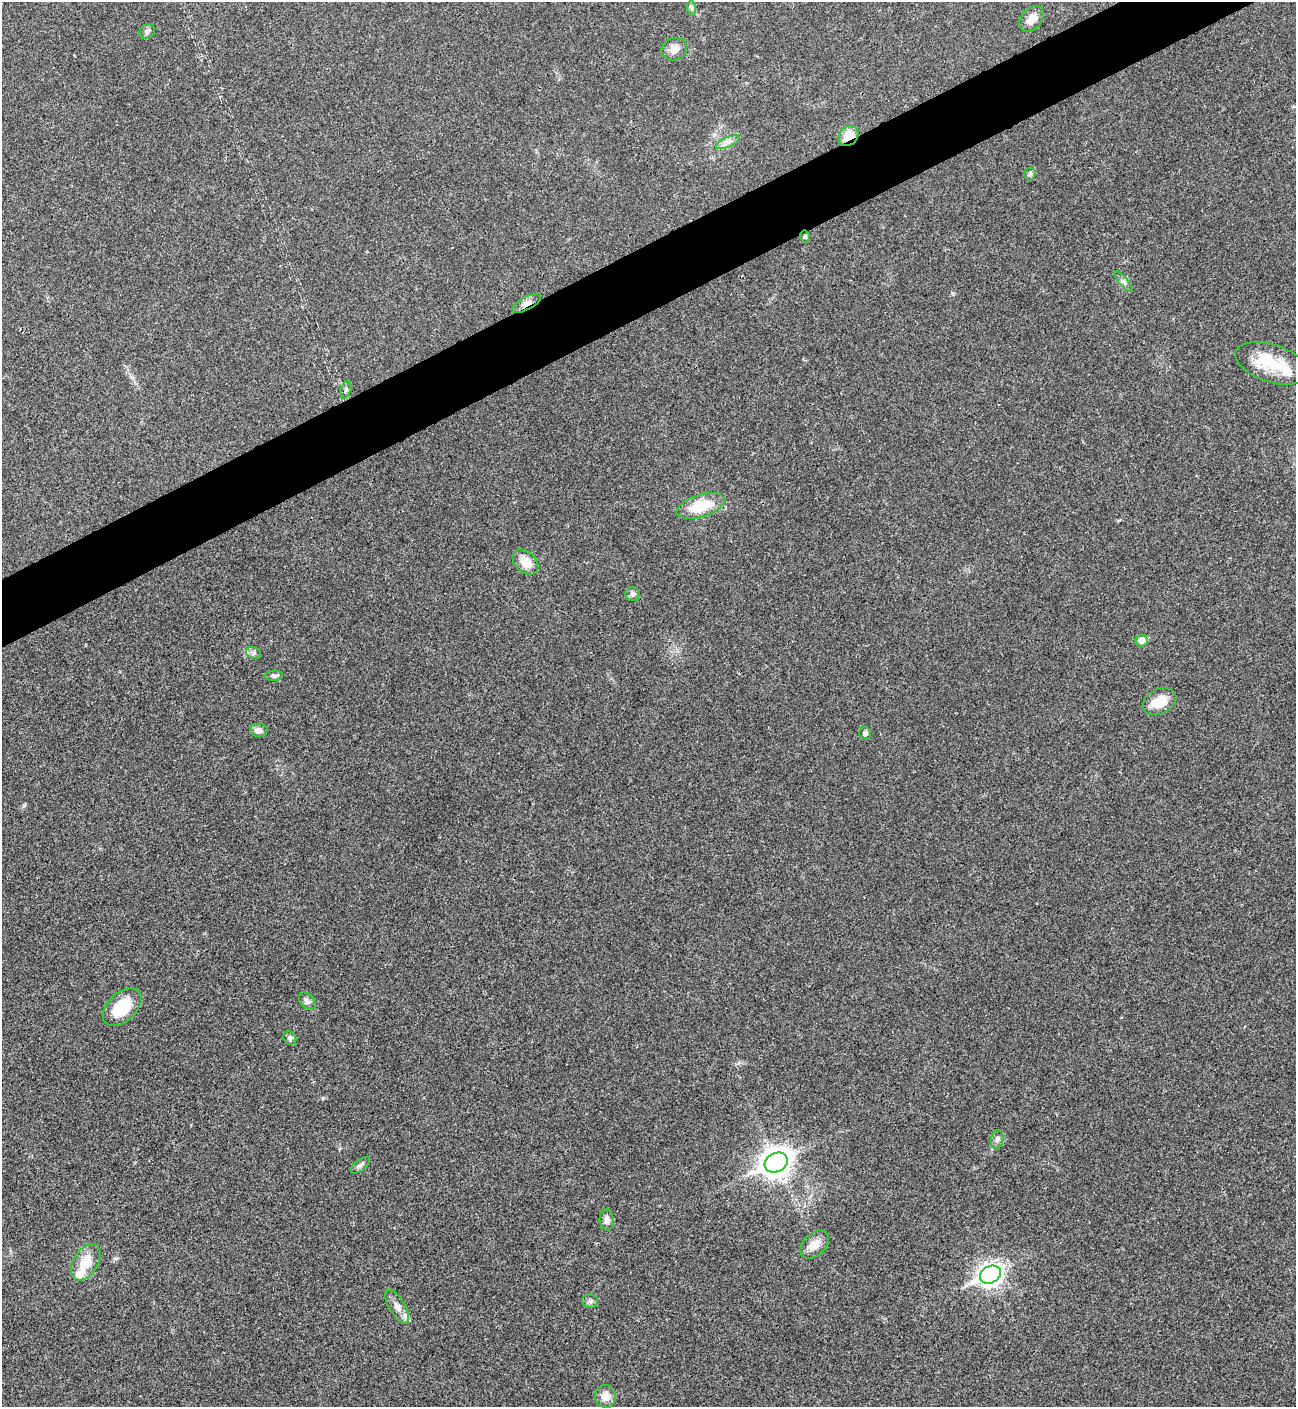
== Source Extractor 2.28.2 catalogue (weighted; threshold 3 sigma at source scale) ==
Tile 10 of 4 x 4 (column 2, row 3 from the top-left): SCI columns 1582-2875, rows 1412-2816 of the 5621 x 5633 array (HDU 1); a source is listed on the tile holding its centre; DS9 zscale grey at full resolution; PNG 1298 x 1409 px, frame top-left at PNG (2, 2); each listed source drawn as its Kron ellipse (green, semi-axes under 4 px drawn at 4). Shown black and unused: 4% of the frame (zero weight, under 3 of 4 exposures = <1% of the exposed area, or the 3 px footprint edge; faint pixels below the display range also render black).
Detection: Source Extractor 2.28.2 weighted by HDU 2 'WHT'; one run over the whole footprint, this tile lists its part. Background 0.0209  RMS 0.0041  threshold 0.0185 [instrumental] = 3 sigma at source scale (4.5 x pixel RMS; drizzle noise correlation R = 1.50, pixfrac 1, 0.05/0.05 arcsec/px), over >= 5 px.
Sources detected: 35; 1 inside a brighter listed object's ellipse — not listed separately; the other 34 listed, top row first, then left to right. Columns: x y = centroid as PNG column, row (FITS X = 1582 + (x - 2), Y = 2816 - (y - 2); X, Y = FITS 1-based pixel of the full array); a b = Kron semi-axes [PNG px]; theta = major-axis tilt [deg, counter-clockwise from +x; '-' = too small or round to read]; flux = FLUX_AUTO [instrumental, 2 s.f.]
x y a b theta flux
692 8 7 4 -89 0.81
1032 19 14 10 50 3.9
147 31 8 7 - 1.1
674 49 13 11 19 3.6
848 136 11 9 44 6.6
728 142 13 5 23 2.1
1030 174 6 6 - 0.76
805 236 6 4 -78 0.65
1123 281 13 4 -49 1.3
526 303 16 6 28 2.7
1271 363 37 19 -19 17
346 390 9 5 69 0.9
701 506 25 11 18 15
525 562 15 10 -43 6.8
633 594 7 7 - 1.1
1141 640 6 6 - 3.7
253 653 7 6 - 1
274 676 9 5 5 0.99
1160 702 18 12 27 8.4
259 730 9 6 -3 2.1
865 733 7 6 - 0.95
307 1001 10 7 -47 1.8
122 1007 23 14 44 15
290 1038 7 6 - 0.99
997 1139 9 6 79 1.4
776 1162 12 9 28 530
360 1165 11 5 38 1.2
607 1220 11 7 -87 2.1
814 1245 17 11 43 4.6
86 1262 20 12 59 8.9
990 1275 11 8 25 250
590 1301 8 7 - 1.2
397 1306 19 8 -59 3.3
605 1396 11 10 - 4.1
Overlapping masked pixels (flux is a lower limit): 3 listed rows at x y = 848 136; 805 236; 526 303